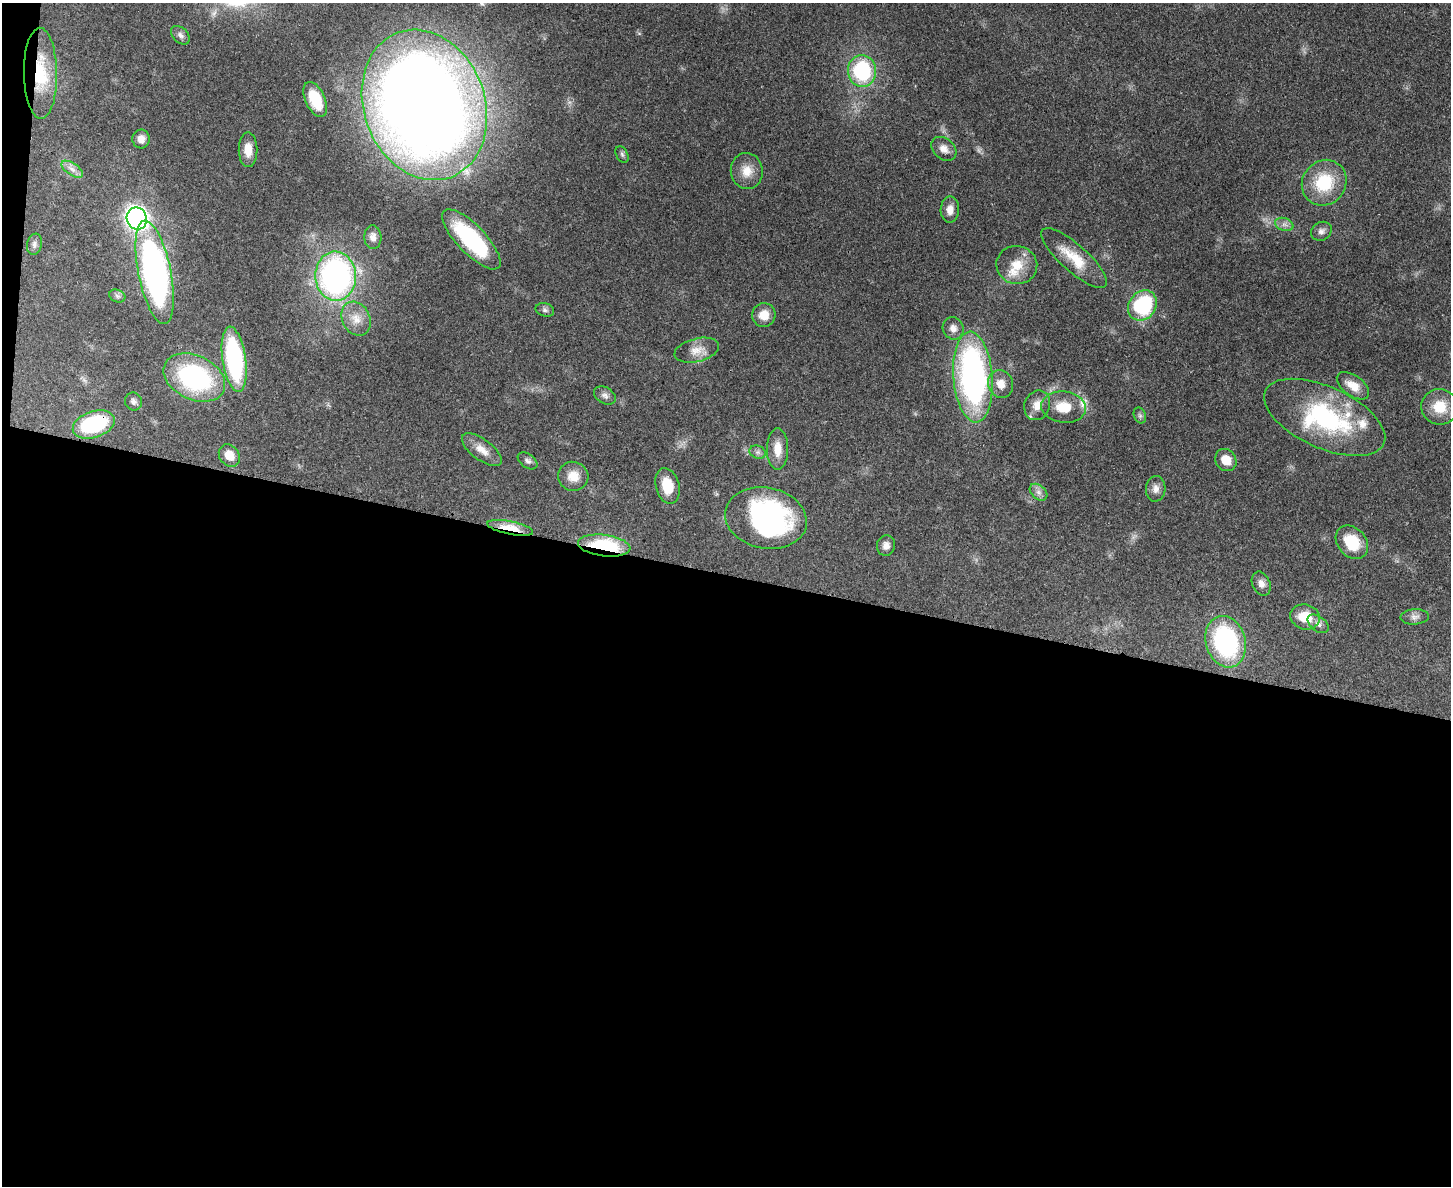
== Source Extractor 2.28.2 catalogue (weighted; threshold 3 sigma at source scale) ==
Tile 10 of 3 x 4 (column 1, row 4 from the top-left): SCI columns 326-1774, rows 21-1204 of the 4875 x 4778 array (HDU 1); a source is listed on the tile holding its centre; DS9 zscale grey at full resolution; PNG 1453 x 1188 px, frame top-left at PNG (2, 3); each listed source drawn as its Kron ellipse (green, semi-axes under 4 px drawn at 4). Shown black and unused: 52% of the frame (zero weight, under 3 of 4 exposures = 7% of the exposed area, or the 3 px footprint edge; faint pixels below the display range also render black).
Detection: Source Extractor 2.28.2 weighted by HDU 2 'WHT'; one run over the whole footprint, this tile lists its part. Background 0.441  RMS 0.0079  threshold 0.0357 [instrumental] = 3 sigma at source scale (4.5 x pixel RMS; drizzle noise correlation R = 1.50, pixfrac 1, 0.05/0.05 arcsec/px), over >= 5 px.
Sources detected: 68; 1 too faint to see at this stretch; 1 inside a brighter object's white glare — neither listed nor drawn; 3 inside a brighter listed object's ellipse — not listed separately; the other 63 listed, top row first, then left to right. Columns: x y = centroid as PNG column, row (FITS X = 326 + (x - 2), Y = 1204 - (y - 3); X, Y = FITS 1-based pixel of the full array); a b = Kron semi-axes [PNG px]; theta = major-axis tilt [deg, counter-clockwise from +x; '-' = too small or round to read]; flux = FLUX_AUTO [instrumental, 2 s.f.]
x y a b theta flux
180 35 11 7 -43 3.1
862 71 16 14 -84 77
40 73 45 16 -89 41
315 99 19 10 -66 22
424 105 77 60 -70 1500
141 139 9 8 - 5.1
944 149 14 10 -40 6.3
248 150 17 9 -89 10
622 154 9 5 -63 1.9
72 169 12 6 -34 4.5
747 171 18 16 -83 12
1324 183 23 21 51 40
950 210 13 9 87 6.5
137 219 11 10 - 430
1284 224 9 6 -17 3.3
1321 231 11 9 29 3.7
373 237 12 8 -86 4.7
471 239 39 14 -46 75
34 244 10 7 79 3.1
1074 258 42 13 -42 23
1017 265 20 19 - 18
155 272 53 16 -79 300
336 276 25 20 -87 230
117 296 8 6 -22 2.1
1142 305 16 13 52 70
545 310 9 6 -15 2.3
764 315 12 11 - 10
356 319 18 14 -63 12
953 328 11 10 - 4.9
697 350 23 11 14 9.7
234 359 33 11 -82 110
973 377 45 19 -86 230
194 378 32 22 -25 110
1001 384 14 12 -66 8.8
1353 386 19 10 -36 9.9
605 395 11 8 -31 3.5
133 401 9 8 - 2.9
1037 405 15 12 68 8.3
1064 407 22 15 -7 18
1440 407 18 17 - 20
1140 415 8 6 -69 1.9
1325 417 65 30 -24 99
94 424 22 13 18 73
778 449 21 10 90 11
482 450 23 10 -36 9.3
758 452 8 6 -20 2.7
229 456 12 10 -53 10
1226 460 12 10 -53 12
528 461 11 7 -35 2.7
573 476 15 14 - 11
668 486 18 11 -75 19
1156 489 13 9 87 5.2
1039 492 10 7 -41 3.6
766 518 41 30 -11 160
510 528 23 6 -11 18
1352 542 18 14 -48 25
886 545 10 9 - 4.5
604 546 26 10 -7 55
1261 584 12 9 -65 4.9
1305 617 15 12 -16 20
1415 617 14 7 3 4
1318 624 12 7 -38 4
1226 642 26 20 -74 120
Overlapping masked pixels (flux is a lower limit): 4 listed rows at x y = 40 73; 94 424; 510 528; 604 546
Isophote crosses this tile's border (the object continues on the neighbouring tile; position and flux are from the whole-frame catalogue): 1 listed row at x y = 424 105